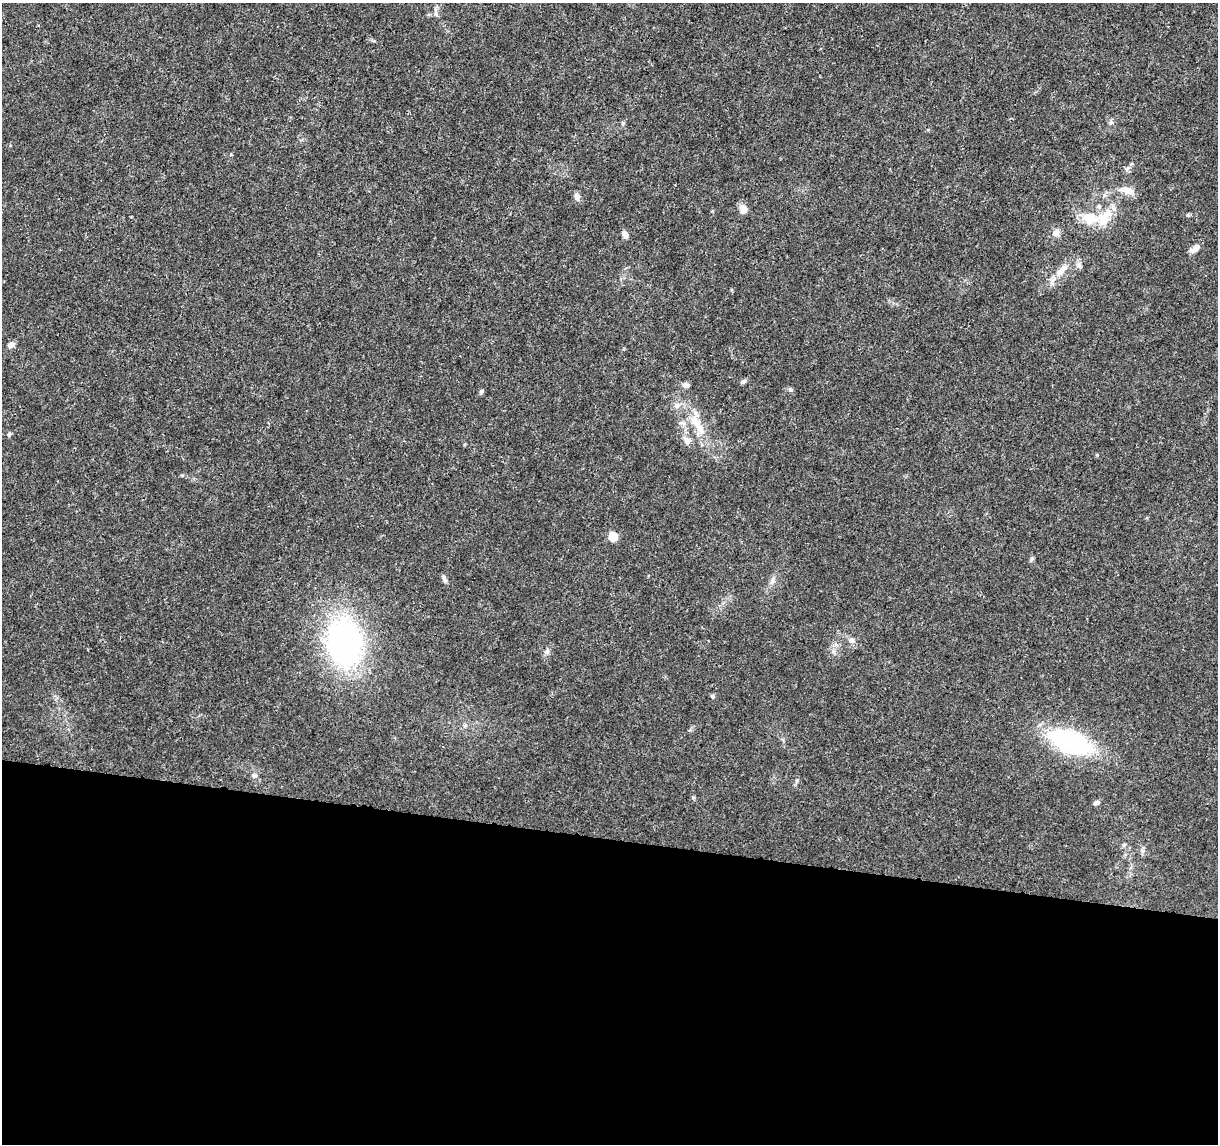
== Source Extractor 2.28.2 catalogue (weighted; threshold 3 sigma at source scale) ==
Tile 14 of 4 x 4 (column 2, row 4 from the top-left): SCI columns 1219-2434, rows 230-1371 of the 4875 x 5084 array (HDU 1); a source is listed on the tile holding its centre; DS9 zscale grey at full resolution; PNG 1220 x 1146 px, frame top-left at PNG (2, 3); no overlay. Shown black and unused: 27% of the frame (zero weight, under 3 of 5 exposures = <1% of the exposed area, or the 3 px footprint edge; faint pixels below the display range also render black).
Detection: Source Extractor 2.28.2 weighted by HDU 2 'WHT'; one run over the whole footprint, this tile lists its part. Background 0.007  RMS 0.0012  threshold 0.00538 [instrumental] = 3 sigma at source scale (4.5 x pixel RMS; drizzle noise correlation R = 1.50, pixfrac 1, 0.0396/0.0396 arcsec/px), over >= 5 px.
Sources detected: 35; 2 inside a brighter listed object's ellipse — not listed separately; the other 33 listed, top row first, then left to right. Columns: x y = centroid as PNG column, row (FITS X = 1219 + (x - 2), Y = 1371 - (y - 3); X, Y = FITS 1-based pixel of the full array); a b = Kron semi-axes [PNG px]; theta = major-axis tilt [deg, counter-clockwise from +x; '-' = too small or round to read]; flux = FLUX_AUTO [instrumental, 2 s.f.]
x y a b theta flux
436 14 6 4 -57 0.2
623 123 6 5 - 0.18
1127 191 19 9 -13 1.2
577 197 10 6 -80 0.51
743 209 12 9 -81 0.73
1104 218 24 14 54 2.9
1056 232 10 9 - 0.68
625 234 8 6 -50 0.67
1194 249 15 7 32 0.67
1079 265 8 6 88 0.37
1061 270 22 8 46 1.5
11 345 8 7 - 0.54
743 382 8 5 24 0.26
685 385 10 6 -11 0.35
790 390 7 5 -21 0.24
481 392 7 4 70 0.2
677 406 9 8 - 0.55
698 425 35 10 -59 3
9 435 6 5 - 0.2
687 440 11 9 -30 0.66
613 537 6 6 - 3
1032 559 6 5 - 0.21
444 577 6 4 -71 0.23
772 581 8 6 78 0.4
851 640 8 7 - 0.47
344 642 50 37 -81 28
547 652 7 6 - 0.32
712 696 6 5 - 0.21
465 725 6 5 - 0.24
1070 742 40 20 -20 17
1097 803 9 6 16 0.3
1124 845 6 4 20 0.18
1142 850 6 4 -19 0.21
Unlisted compact peaks at least as high as the median listed source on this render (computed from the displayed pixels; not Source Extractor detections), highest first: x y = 1097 455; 693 797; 1188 215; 833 651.